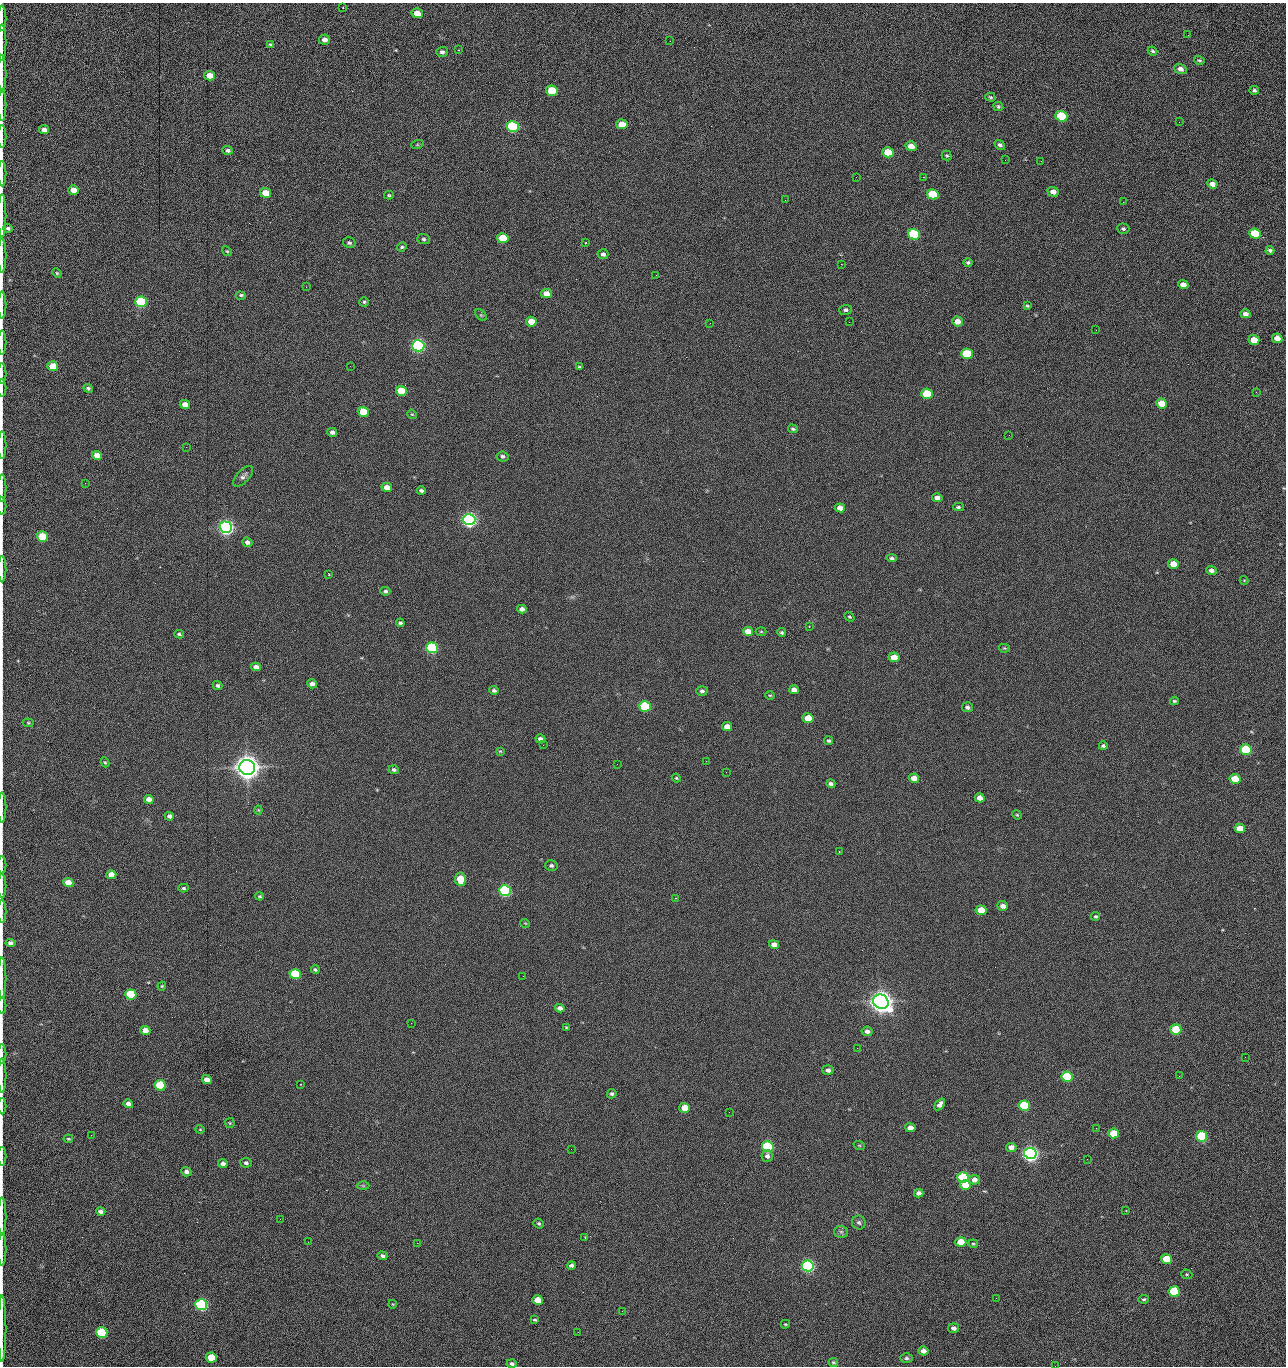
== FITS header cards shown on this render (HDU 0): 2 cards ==
NAXIS1  =                 1284 /fastest changing axis
NAXIS2  =                 1364 /next to fastest changing axis

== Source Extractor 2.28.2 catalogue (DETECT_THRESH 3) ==
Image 1284 x 1364 px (HDU 0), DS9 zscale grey, 1 PNG px = 1 image px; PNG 1288 x 1368 px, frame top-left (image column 1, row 1364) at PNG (2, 3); each listed source drawn as its Kron ellipse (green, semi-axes under 4 px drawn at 4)
Background 148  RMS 15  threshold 44.6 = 3 sigma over >= 5 px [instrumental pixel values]
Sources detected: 281; all 281 listed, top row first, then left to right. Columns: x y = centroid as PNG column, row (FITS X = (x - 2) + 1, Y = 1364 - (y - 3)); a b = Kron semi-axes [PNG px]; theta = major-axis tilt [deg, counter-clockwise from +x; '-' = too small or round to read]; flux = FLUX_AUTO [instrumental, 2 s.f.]
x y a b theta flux
343 8 2 2 - 7.1e+02
417 13 5 5 - 1.3e+04
2 18 12 2 90 2.1e+03
1188 35 3 2 - 8.0e+02
324 40 5 5 - 5.1e+03
670 41 2 2 - 1.4e+03
2 42 18 2 90 3.8e+03
270 44 4 3 - 1.1e+03
459 50 3 2 - 6.5e+02
1153 51 5 4 - 1.5e+03
442 52 5 5 - 2.6e+03
1199 60 5 4 - 1.6e+03
1180 69 6 5 - 4.7e+03
2 74 19 2 90 3.9e+03
209 76 5 4 - 1.3e+04
1254 90 5 4 - 2.1e+03
552 91 6 5 - 4.2e+04
990 97 5 4 - 1.3e+03
2 105 16 2 90 2.5e+03
998 106 5 4 - 1.6e+03
1061 116 6 5 - 6.1e+04
1179 122 2 2 - 8.2e+02
622 124 6 5 - 1.5e+04
513 126 6 5 - 1.6e+05
44 130 5 4 - 4.9e+03
2 137 11 2 90 1.6e+03
417 145 6 4 18 1.1e+03
1000 145 6 4 -39 2.2e+03
911 146 5 5 - 1.2e+04
228 150 5 4 - 2.5e+03
888 152 6 5 - 2.8e+04
947 156 5 5 - 1.4e+03
1005 160 3 2 - 8.8e+02
1041 161 2 2 - 1.3e+03
2 173 13 2 90 2.6e+03
856 177 2 2 - 1.5e+03
923 177 2 2 - 2.1e+04
1212 184 5 4 - 6.0e+03
73 190 5 4 - 1.0e+04
1053 192 6 5 - 5.5e+03
265 193 5 5 - 2.0e+04
933 194 6 5 - 5.1e+04
389 195 5 4 - 1.3e+03
785 200 2 2 - 4.1e+02
1123 202 2 2 - 5.1e+02
2 216 22 2 90 3.9e+03
8 228 4 4 - 2.0e+03
1123 229 6 5 - 2.0e+03
914 234 6 5 - 1.0e+05
1255 234 6 5 - 4.3e+04
503 238 6 5 - 4.0e+04
424 239 6 5 - 1.8e+03
349 243 6 5 - 2.0e+03
586 243 3 3 - 8.1e+02
402 247 5 4 - 1.7e+03
1270 250 4 3 - 1.9e+03
227 251 5 4 - 1.2e+03
603 254 5 5 - 2.8e+03
2 256 17 2 90 3.4e+03
968 262 5 4 - 1.6e+03
841 264 2 2 - 1.9e+04
57 273 5 4 - 1.3e+03
656 275 2 2 - 1.2e+03
1183 285 5 4 - 7.3e+03
306 287 2 2 - 5.1e+02
546 294 5 4 - 9.4e+03
241 295 5 4 - 1.7e+03
141 302 6 5 - 1.0e+05
364 302 4 4 - 1.5e+03
2 305 13 2 90 2.4e+03
1027 306 4 3 - 1.2e+03
846 310 6 5 - 2.2e+03
1245 314 5 4 - 4.0e+03
481 315 7 4 -44 1.5e+03
957 321 5 5 - 7.9e+03
531 322 5 5 - 1.5e+04
849 322 2 2 - 5.0e+02
710 323 2 2 - 2.3e+03
1096 330 2 2 - 6.5e+02
1277 338 5 4 - 1.0e+04
1254 340 5 5 - 1.6e+04
2 343 12 2 90 2.0e+03
418 346 6 5 - 3.0e+05
967 354 6 5 - 5.8e+04
53 366 5 5 - 2.5e+04
350 366 2 2 - 1.7e+03
580 367 4 3 - 1.3e+03
2 374 10 2 90 1.6e+03
2 388 8 2 90 1.4e+03
88 388 5 3 - 1.9e+03
401 391 5 5 - 3.6e+04
1256 392 3 2 - 1.2e+03
927 394 6 5 - 5.9e+04
1162 403 5 5 - 1.9e+04
185 404 5 4 - 8.4e+03
363 412 5 5 - 2.9e+04
412 414 5 4 - 1.0e+03
793 429 5 4 - 1.5e+03
332 432 5 4 - 3.4e+03
1009 435 2 2 - 1.0e+03
2 445 14 2 90 2.5e+03
186 447 2 2 - 1.9e+03
97 455 5 4 - 1.2e+04
503 456 6 5 - 2.7e+03
243 476 13 6 46 3.6e+03
85 483 3 2 - 7.3e+02
387 487 5 4 - 9.8e+03
2 488 14 2 90 2.1e+03
421 491 4 3 - 2.2e+03
937 498 5 4 - 5.7e+03
2 506 9 2 90 1.4e+03
958 507 5 3 - 1.6e+03
840 508 5 4 - 8.4e+03
469 520 6 5 - 5.0e+05
226 527 6 5 - 5.3e+05
42 537 5 5 - 4.1e+04
247 542 5 4 - 3.7e+03
892 558 5 4 - 2.0e+03
1173 564 5 5 - 1.3e+04
2 569 13 2 90 2.2e+03
1211 570 5 4 - 3.7e+03
329 574 3 2 - 6.6e+02
1244 580 4 4 - 9.3e+02
385 591 5 4 - 1.9e+03
522 609 5 4 - 4.2e+03
849 617 5 3 - 1.4e+03
400 623 4 3 - 1.9e+03
809 626 3 2 - 1.5e+03
748 631 5 4 - 1.0e+04
761 632 5 3 - 1.1e+03
782 633 4 4 - 1.7e+03
179 634 5 3 - 1.6e+03
432 648 6 5 - 1.6e+05
1004 648 5 4 - 1.1e+03
894 657 5 4 - 1.4e+04
256 667 5 4 - 7.0e+03
312 684 5 4 - 4.2e+03
218 685 5 4 - 1.9e+03
494 690 5 4 - 2.4e+03
794 690 5 4 - 6.0e+03
702 691 5 5 - 2.6e+03
770 695 4 4 - 1.1e+03
1174 701 4 3 - 1.6e+03
645 706 6 5 - 8.1e+04
967 707 5 5 - 2.7e+03
808 718 5 5 - 2.7e+04
28 723 5 3 - 1.1e+03
727 726 5 4 - 7.5e+03
540 739 5 4 - 4.1e+03
829 741 4 4 - 1.7e+03
543 745 2 2 - 2.4e+03
1103 746 4 4 - 2.1e+03
1246 749 5 5 - 7.6e+04
500 751 4 4 - 9.9e+02
706 761 2 2 - 1.7e+03
105 762 5 4 - 1.3e+03
617 764 2 2 - 2.0e+03
247 767 8 7 - 1.7e+06
394 770 5 4 - 2.3e+03
726 772 2 2 - 1.7e+03
676 778 4 4 - 1.1e+03
914 778 5 4 - 1.0e+04
1235 779 5 5 - 2.4e+04
831 784 5 4 - 3.0e+03
980 798 5 4 - 7.9e+03
149 799 5 4 - 6.4e+03
2 807 15 2 90 2.4e+03
258 810 4 4 - 9.6e+02
1017 815 5 4 - 1.2e+03
169 816 4 4 - 3.7e+03
1240 828 5 4 - 1.5e+04
839 852 2 2 - 7.2e+02
2 865 9 2 90 1.3e+03
551 866 6 5 - 2.2e+03
111 875 5 4 - 1.2e+04
460 879 7 5 -82 2.7e+04
68 883 5 4 - 1.6e+04
2 886 12 2 90 2.2e+03
183 888 5 4 - 1.6e+03
505 890 6 5 - 2.4e+05
260 896 4 3 - 1.3e+03
675 898 2 2 - 5.3e+02
1003 906 5 4 - 5.9e+03
981 910 5 4 - 1.9e+04
2 912 11 2 90 1.9e+03
1096 916 5 4 - 1.7e+03
525 923 5 3 - 7.8e+02
10 943 5 4 - 4.1e+03
774 944 5 4 - 6.1e+03
315 969 4 3 - 1.6e+03
295 974 5 5 - 6.1e+04
523 976 2 2 - 1.3e+03
2 978 20 2 90 3.3e+03
162 986 4 4 - 1.1e+03
131 994 5 5 - 7.4e+04
881 1002 8 7 - 1.4e+06
2 1006 8 2 90 1.3e+03
560 1008 5 4 - 4.1e+03
411 1023 2 2 - 3.7e+03
566 1027 3 3 - 8.6e+02
145 1030 5 4 - 1.0e+04
1176 1030 5 5 - 4.9e+04
867 1031 5 5 - 3.9e+03
857 1048 2 2 - 9.2e+02
2 1054 10 2 90 1.5e+03
1245 1057 2 2 - 1.3e+03
828 1070 5 5 - 3.4e+03
2 1075 17 2 90 2.8e+03
1179 1076 2 2 - 1.8e+03
1067 1077 6 5 - 8.8e+04
207 1080 5 4 - 9.1e+03
300 1084 2 2 - 6.2e+02
160 1085 5 5 - 6.4e+04
612 1094 5 4 - 2.1e+03
128 1104 5 4 - 5.1e+03
940 1104 7 4 52 4.5e+03
2 1106 8 2 90 1.6e+03
1024 1106 5 5 - 7.2e+04
685 1108 5 5 - 2.0e+04
729 1112 2 2 - 6.3e+02
230 1123 5 5 - 1.3e+03
910 1128 5 4 - 7.0e+03
1096 1128 2 2 - 4.7e+02
200 1129 4 4 - 9.0e+02
1114 1133 5 5 - 3.2e+04
91 1135 2 2 - 1.6e+03
1202 1136 5 5 - 9.9e+04
68 1139 4 3 - 1.1e+03
859 1145 6 3 -18 9.3e+02
768 1147 6 5 - 1.4e+05
1011 1147 5 4 - 7.6e+03
571 1149 2 2 - 6.2e+02
1030 1153 6 5 - 6.3e+05
2 1156 9 2 90 1.6e+03
767 1156 6 5 - 3.1e+03
1087 1159 2 2 - 1.3e+03
223 1163 5 4 - 4.4e+03
246 1163 5 4 - 2.5e+03
186 1172 5 4 - 3.5e+03
963 1178 6 5 - 1.5e+05
974 1180 5 5 - 6.3e+03
965 1185 5 5 - 1.7e+04
363 1186 6 4 -2 1.4e+03
919 1193 4 4 - 4.3e+03
1126 1210 3 2 - 7.1e+02
101 1211 5 4 - 4.2e+03
2 1217 19 2 90 3.3e+03
280 1219 2 2 - 1.5e+03
859 1222 7 6 - 2.3e+03
539 1224 5 5 - 1.8e+03
841 1232 7 6 - 2.5e+03
585 1237 3 2 - 8.2e+02
308 1242 2 2 - 1.0e+03
961 1242 5 4 - 1.9e+04
417 1243 2 2 - 3.7e+03
973 1244 5 3 - 1.2e+03
2 1249 17 2 90 3.1e+03
382 1256 5 4 - 2.7e+03
1166 1259 6 4 -14 2.6e+04
571 1265 4 4 - 3.2e+03
808 1266 6 5 - 3.1e+05
1187 1274 6 4 -19 1.2e+03
1174 1291 5 5 - 7.9e+04
996 1298 2 2 - 1.9e+03
1144 1299 5 3 - 1.6e+03
538 1300 5 4 - 1.7e+04
392 1304 4 3 - 7.1e+02
201 1305 6 5 - 2.3e+05
622 1311 2 2 - 6.7e+02
535 1320 4 3 - 1.2e+03
785 1324 4 3 - 1.1e+03
954 1328 5 4 - 4.1e+03
2 1329 33 2 90 6.8e+03
102 1332 5 5 - 9.2e+04
578 1332 2 2 - 2.3e+03
923 1351 5 4 - 7.2e+03
211 1357 5 5 - 3.0e+04
906 1358 6 4 0 1.9e+03
833 1362 5 4 - 1.5e+03
512 1364 5 4 - 2.5e+03
1055 1366 2 2 - 1.4e+03
At the frame edge (FLAGS 8, measured only in part): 30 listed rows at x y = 2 18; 2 42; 2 74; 2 105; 2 137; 2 173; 2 216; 2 256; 2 305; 2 343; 2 374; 2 388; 2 445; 2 488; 2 506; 2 569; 2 807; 2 865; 2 886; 2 912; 2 978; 2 1006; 2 1054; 2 1075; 2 1106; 2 1156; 2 1217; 2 1249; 2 1329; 1055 1366

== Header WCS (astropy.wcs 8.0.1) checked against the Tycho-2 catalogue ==
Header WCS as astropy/WCSLIB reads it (CRVAL/CRPIX/CD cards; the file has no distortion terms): RA---TAN/DEC--TAN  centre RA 15:41:40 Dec +51:59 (235.42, +51.99 deg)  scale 1.26 arcsec/px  FOV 26.9' x 28.5'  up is +92 deg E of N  parity flipped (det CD > 0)
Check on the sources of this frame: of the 60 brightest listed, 10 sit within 2.0 arcsec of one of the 11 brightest Tycho-2 stars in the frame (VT <= 12.29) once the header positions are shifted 0.59 arcsec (0.51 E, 0.29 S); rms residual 0.98 arcsec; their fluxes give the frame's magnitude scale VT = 25.20 - 2.5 log10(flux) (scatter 0.23 mag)
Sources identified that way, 10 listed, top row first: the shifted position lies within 2.0 arcsec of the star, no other Tycho-2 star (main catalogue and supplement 1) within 4.0 arcsec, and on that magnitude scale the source's flux lands within +1.5 / -3 mag of the star's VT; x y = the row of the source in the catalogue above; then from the Tycho-2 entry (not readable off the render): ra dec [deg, ICRS J2000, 3 dp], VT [Tycho-2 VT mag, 2 dp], TYC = Tycho-2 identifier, HIP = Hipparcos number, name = IAU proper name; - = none
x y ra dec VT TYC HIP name
418 346 235.614 +52.064 11.61 3489-1132-1 - -
469 520 235.514 +52.049 11.19 3489-1407-1 - -
226 527 235.515 +52.133 11.12 3489-1380-1 - -
247 767 235.378 +52.130 9.31 3489-1322-1 76850 -
505 890 235.303 +52.042 11.52 3489-958-1 - -
881 1002 235.232 +51.912 9.59 3489-824-1 - -
1030 1153 235.143 +51.862 10.97 3489-1016-1 - -
963 1178 235.131 +51.886 12.29 3489-908-1 - -
808 1266 235.084 +51.941 11.45 3489-1346-1 - -
201 1305 235.075 +52.152 11.74 3489-912-1 - -